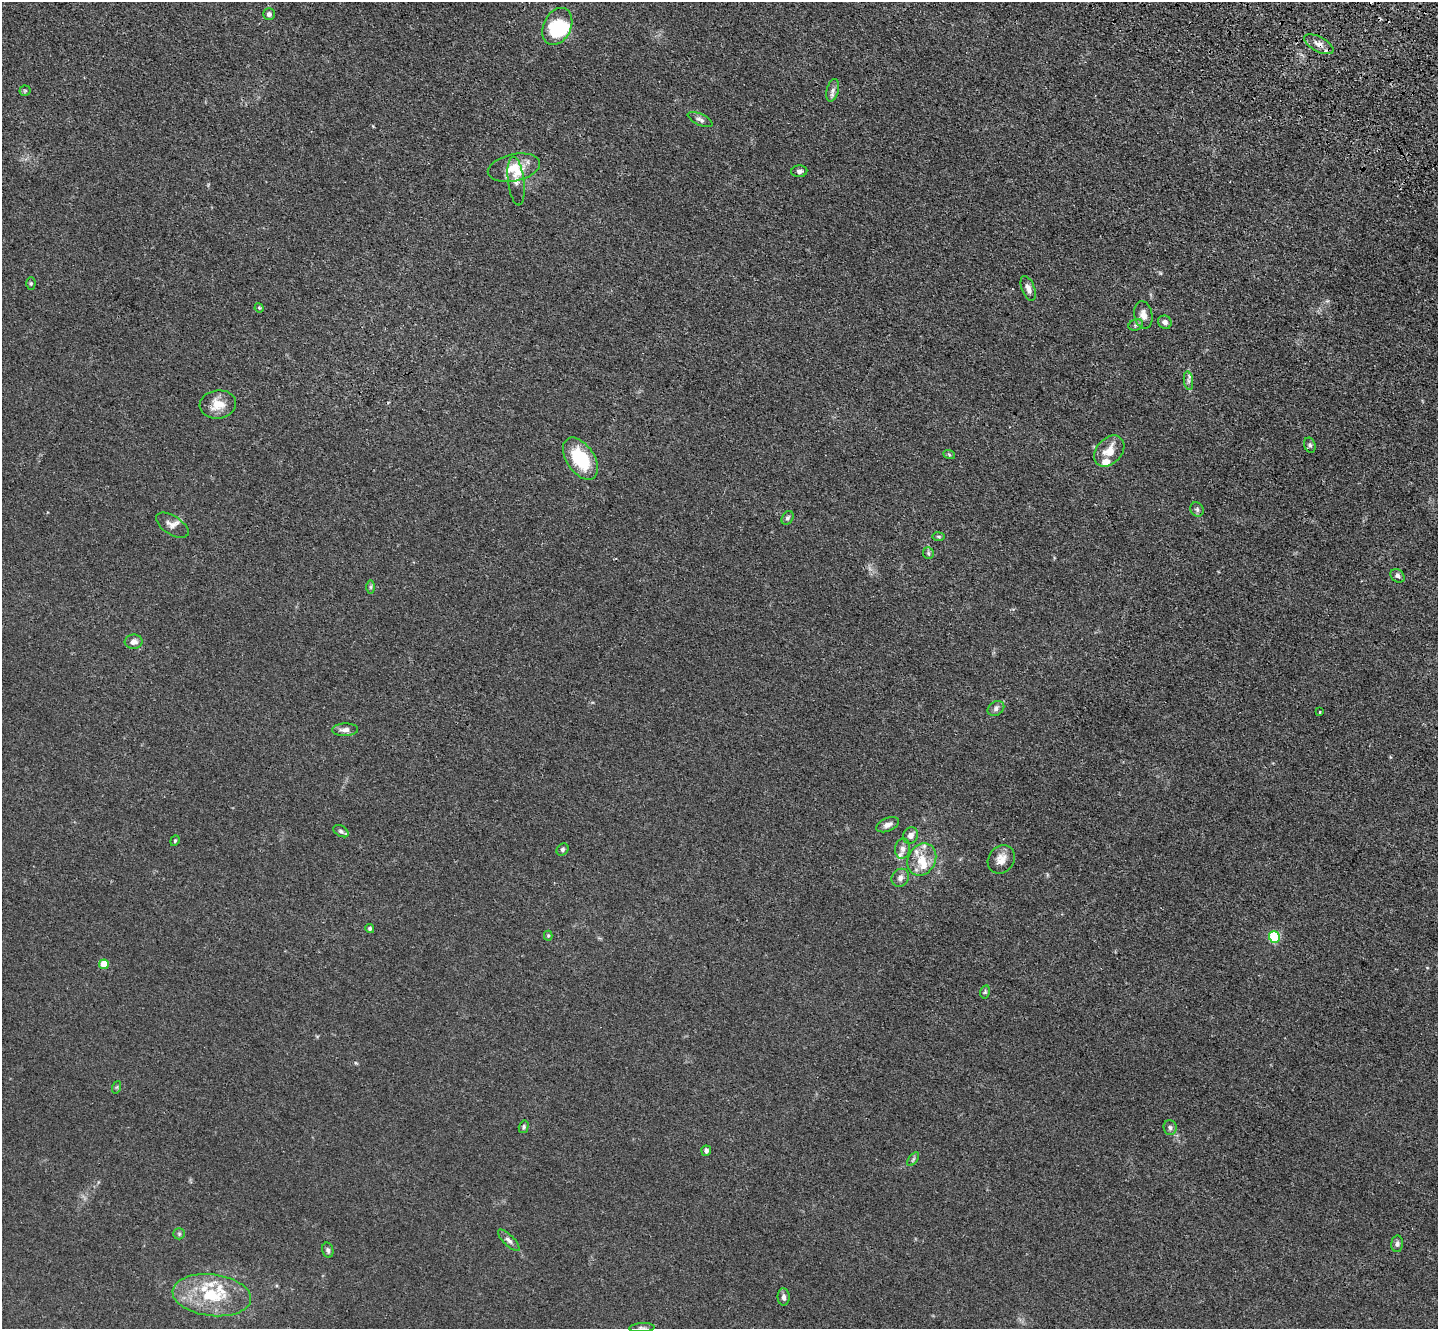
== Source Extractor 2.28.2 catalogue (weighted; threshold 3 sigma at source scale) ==
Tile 10 of 4 x 4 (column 2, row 3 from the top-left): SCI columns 1488-2923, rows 1702-3028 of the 5849 x 5918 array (HDU 1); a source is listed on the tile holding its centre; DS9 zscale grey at full resolution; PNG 1440 x 1331 px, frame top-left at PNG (2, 2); each listed source drawn as its Kron ellipse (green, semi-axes under 4 px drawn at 4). Shown black and unused: <1% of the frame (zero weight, under 3 of 4 exposures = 5% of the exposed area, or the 3 px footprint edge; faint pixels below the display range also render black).
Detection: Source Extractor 2.28.2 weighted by HDU 2 'WHT'; one run over the whole footprint, this tile lists its part. Background 0.0331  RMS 0.0043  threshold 0.0194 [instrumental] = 3 sigma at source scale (4.5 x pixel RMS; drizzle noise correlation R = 1.50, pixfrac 1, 0.05/0.05 arcsec/px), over >= 5 px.
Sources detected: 70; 1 inside a brighter object's white glare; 1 cosmic-ray / hot-pixel residue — neither listed nor drawn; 10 inside a brighter listed object's ellipse — not listed separately; the other 58 listed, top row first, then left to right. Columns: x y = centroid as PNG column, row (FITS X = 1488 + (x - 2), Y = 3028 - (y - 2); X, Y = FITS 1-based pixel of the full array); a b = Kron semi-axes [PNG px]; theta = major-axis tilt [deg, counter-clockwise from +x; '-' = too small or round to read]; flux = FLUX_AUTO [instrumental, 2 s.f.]
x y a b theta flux
269 14 6 6 - 1.4
557 26 19 14 64 18
1319 44 16 7 -27 3.1
833 90 11 6 75 1.7
25 91 5 5 - 0.52
700 120 13 5 -25 1.5
514 168 26 13 12 9
799 171 8 6 3 1.4
516 181 24 8 -83 3.3
31 284 6 4 89 0.62
1028 288 13 6 -69 2.5
259 308 5 4 - 0.45
1143 315 14 9 -79 3.1
1165 322 7 6 - 1.7
1136 325 7 5 21 0.9
1188 381 9 4 -82 1.2
218 404 18 14 7 6.6
1310 445 8 5 -70 0.99
1109 451 18 12 48 6.8
949 454 6 4 -21 0.57
580 459 23 14 -56 21
1197 509 7 6 - 1
787 518 7 5 58 1
172 525 18 9 -33 2.7
939 537 6 4 -8 0.58
928 553 6 5 - 0.78
1397 576 8 6 -42 1.2
371 587 7 4 90 0.74
134 642 9 7 8 2.3
996 708 9 7 35 1.5
1320 712 3 2 - 0.56
345 730 13 6 2 2.4
888 825 12 6 22 2.2
341 831 8 5 -30 1.1
911 835 8 7 - 2.7
175 841 5 4 - 0.55
563 849 6 5 - 0.89
903 849 10 7 81 2.2
1001 859 15 12 52 4.4
922 860 17 13 59 7.7
900 878 9 8 - 1.9
370 929 4 4 - 0.73
548 936 5 4 - 0.48
1274 937 6 5 - 35
104 964 5 4 - 9.8
985 992 6 5 - 0.67
117 1087 6 4 71 0.58
524 1127 6 4 76 0.74
1170 1128 7 6 - 1.2
706 1151 5 5 - 1.2
913 1159 8 4 53 0.78
179 1234 6 5 - 0.77
509 1240 14 5 -45 1.8
1397 1244 8 6 86 1.3
328 1250 8 5 -77 1.1
212 1295 39 21 -7 22
784 1297 9 6 -87 1.6
642 1328 13 4 4 1.1
Overlapping masked pixels (flux is a lower limit): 1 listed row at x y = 1319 44
Isophote crosses this tile's border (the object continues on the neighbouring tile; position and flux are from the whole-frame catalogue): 1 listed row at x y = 642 1328